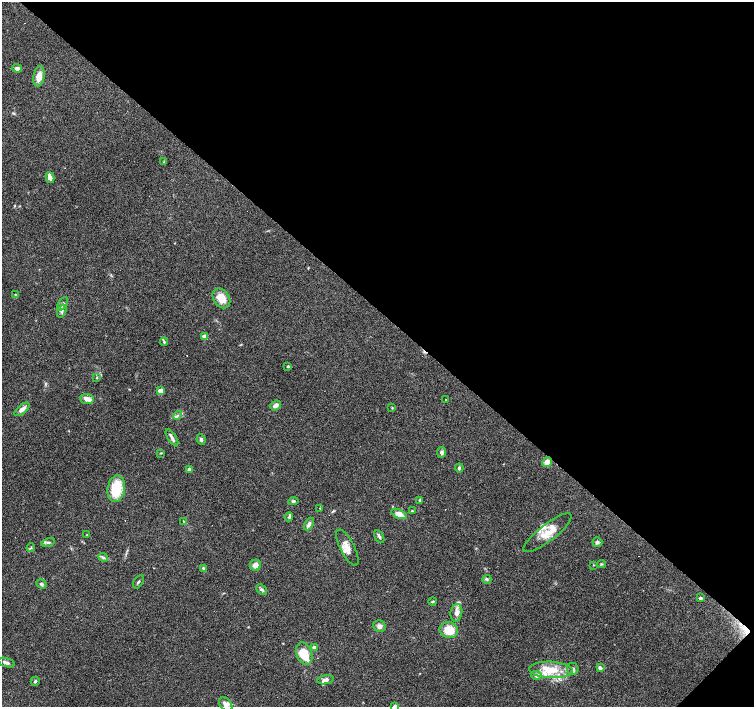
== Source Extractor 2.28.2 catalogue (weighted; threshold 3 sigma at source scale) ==
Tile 8 of 4 x 4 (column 4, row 2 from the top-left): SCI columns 4511-6014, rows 2978-4386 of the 6017 x 6020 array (HDU 1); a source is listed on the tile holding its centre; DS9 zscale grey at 2 x 2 block average (1 PNG px = mean of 2 x 2 image px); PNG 756 x 709 px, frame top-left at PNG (2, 2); each listed source drawn as its Kron ellipse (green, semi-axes under 4 px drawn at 4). Shown black and unused: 44% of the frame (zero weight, under 3 of 6 exposures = <1% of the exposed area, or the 3 px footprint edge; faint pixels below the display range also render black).
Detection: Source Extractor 2.28.2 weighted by HDU 2 'WHT'; one run over the whole footprint, this tile lists its part. Background 0.0985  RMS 0.0045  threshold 0.0185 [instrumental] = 3 sigma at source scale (4.09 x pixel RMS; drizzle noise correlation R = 1.36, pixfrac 0.8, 0.0396/0.0396 arcsec/px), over >= 5 px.
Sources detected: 77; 5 cosmic-ray / hot-pixel residue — neither listed nor drawn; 5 inside a brighter listed object's ellipse — not listed separately; the other 67 listed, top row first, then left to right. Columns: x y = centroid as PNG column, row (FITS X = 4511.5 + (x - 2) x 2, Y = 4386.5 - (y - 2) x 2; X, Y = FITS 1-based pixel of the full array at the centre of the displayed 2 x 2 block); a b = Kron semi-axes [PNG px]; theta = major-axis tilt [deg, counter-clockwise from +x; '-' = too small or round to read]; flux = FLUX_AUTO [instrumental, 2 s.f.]
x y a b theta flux
17 68 5 4 - 3.8
39 76 10 5 79 11
164 162 3 2 - 0.6
50 178 6 3 -75 7.2
15 294 3 2 - 0.65
221 298 11 8 -55 14
63 304 8 4 56 3.1
62 311 7 4 72 2.2
205 337 3 3 - 11
164 342 4 3 - 1.2
288 366 2 2 - 1.5
97 378 3 3 - 0.89
161 391 3 3 - 15
87 399 6 5 - 5.7
445 399 2 2 - 0.34
275 405 6 4 38 4.1
392 408 3 3 - 0.69
22 409 9 4 40 4.3
177 415 5 3 - 2
172 438 10 3 -58 2.9
201 439 5 3 - 2.2
442 452 5 4 - 2.3
161 453 3 2 - 0.65
547 462 5 4 - 6.3
459 468 4 3 - 1.4
189 469 3 2 - 6.5
116 489 13 8 81 30
420 500 3 2 - 1.8
293 501 5 3 - 1.7
320 508 2 2 - 0.51
412 511 3 3 - 0.8
399 514 8 4 -23 8.6
289 517 4 4 - 1.7
184 521 4 2 - 0.77
309 524 7 4 61 3.8
548 533 29 8 38 18
87 535 3 2 - 0.6
379 536 7 3 -60 1.9
48 542 7 2 16 1.6
597 542 5 5 - 1.9
31 548 5 2 - 1.1
347 548 20 7 -63 9.5
103 557 5 3 - 1.9
601 564 4 2 - 0.88
255 565 6 5 - 6.3
594 565 3 2 - 0.49
203 568 4 3 - 1.1
487 579 4 3 - 1.5
138 582 7 2 56 1.3
41 584 5 3 - 1.6
262 589 6 3 -40 1.9
700 598 3 2 - 2.4
432 602 4 2 - 1.1
456 613 9 5 79 5.9
380 626 6 5 - 4.1
449 630 9 8 - 19
314 647 3 3 - 4.5
304 654 11 7 -70 28
6 663 8 3 -18 3
600 668 4 4 - 2.5
573 669 6 5 - 2.4
551 670 21 8 -2 20
536 675 5 4 - 3.9
325 680 9 4 10 4.1
35 681 4 3 - 1.2
226 704 8 5 -52 6.4
395 706 3 2 - 3.7
Isophote crosses this tile's border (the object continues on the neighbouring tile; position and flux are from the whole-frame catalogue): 1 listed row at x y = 395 706